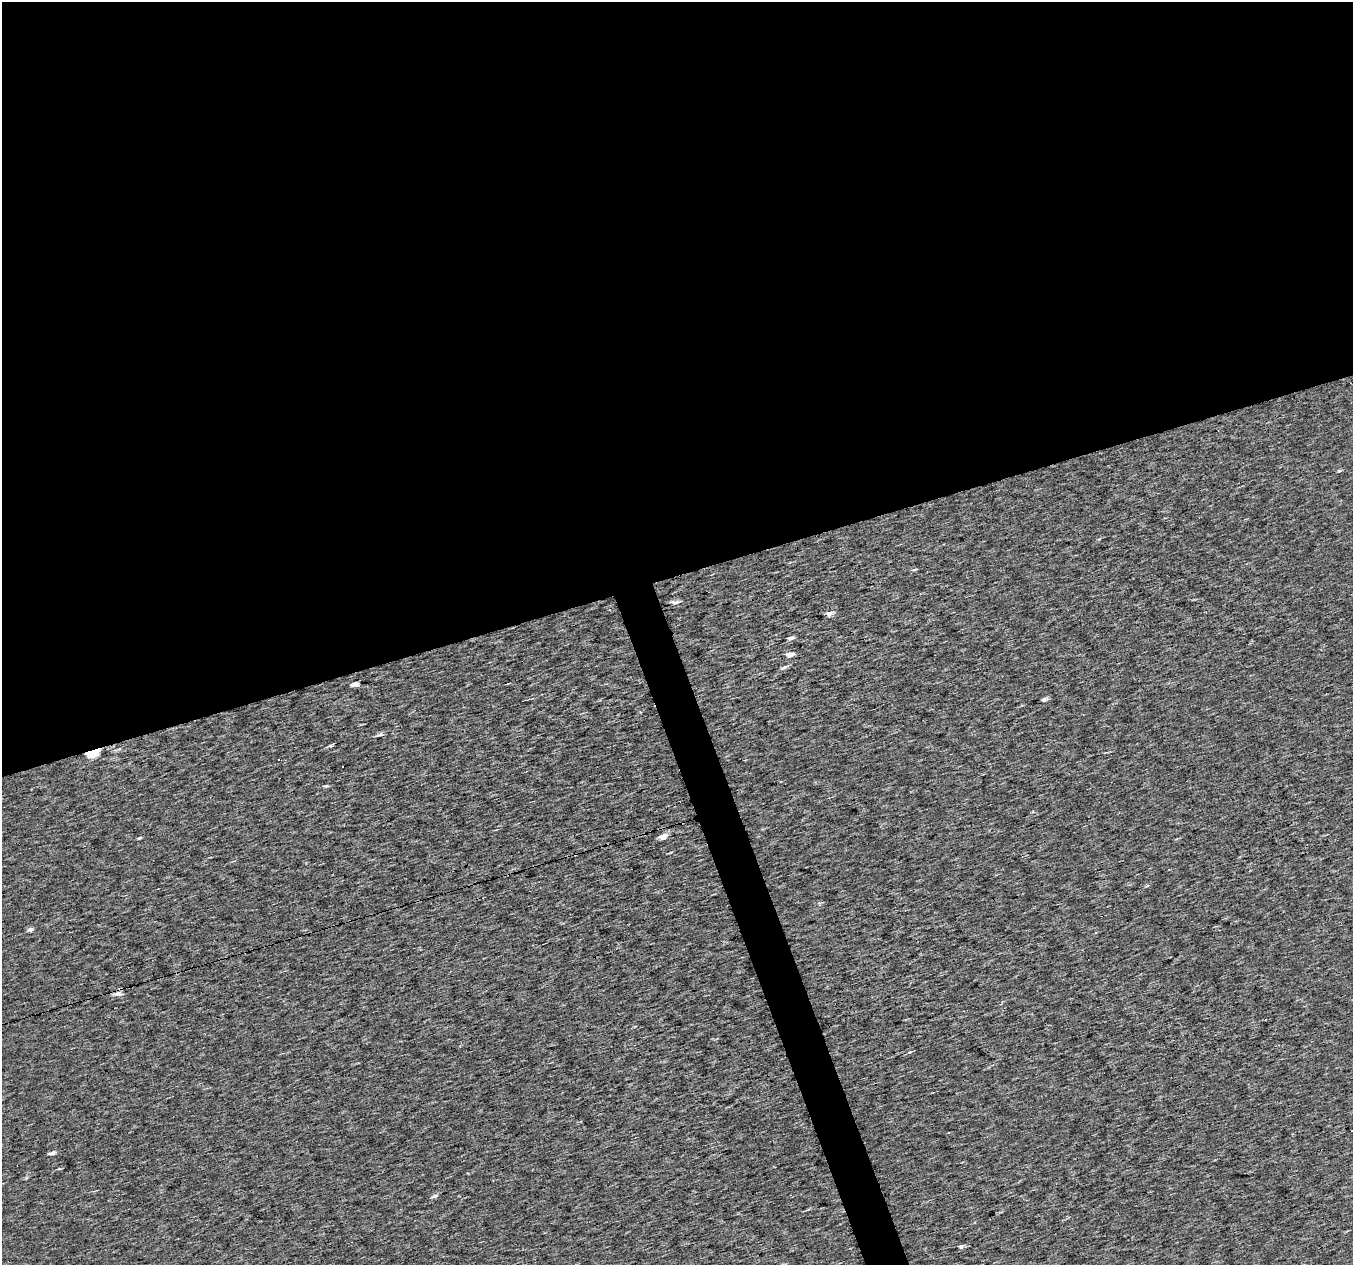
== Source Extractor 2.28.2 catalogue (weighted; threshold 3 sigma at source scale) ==
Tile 2 of 4 x 4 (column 2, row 1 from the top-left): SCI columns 1352-2702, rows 3853-5115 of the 5405 x 5232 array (HDU 1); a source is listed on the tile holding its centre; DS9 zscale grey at full resolution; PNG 1355 x 1267 px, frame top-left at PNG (2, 2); no overlay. Shown black and unused: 47% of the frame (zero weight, under 3 of 4 exposures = <1% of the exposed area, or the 3 px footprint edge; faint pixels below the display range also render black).
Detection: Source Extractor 2.28.2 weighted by HDU 2 'WHT'; one run over the whole footprint, this tile lists its part. Background 5.33e-04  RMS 0.019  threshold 0.085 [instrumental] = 3 sigma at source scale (4.5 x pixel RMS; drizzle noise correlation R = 1.50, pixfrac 1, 0.0396/0.0396 arcsec/px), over >= 5 px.
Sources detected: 25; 2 cosmic-ray / hot-pixel residue — not listed; the other 23 listed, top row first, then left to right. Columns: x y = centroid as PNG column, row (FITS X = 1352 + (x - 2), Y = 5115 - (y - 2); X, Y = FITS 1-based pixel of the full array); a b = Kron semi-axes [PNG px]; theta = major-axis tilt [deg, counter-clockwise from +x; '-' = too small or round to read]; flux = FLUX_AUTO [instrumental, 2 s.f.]
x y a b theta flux
1339 471 6 4 28 2.5
914 570 6 3 18 2.3
675 602 10 5 3 7
829 614 7 5 23 8.6
790 638 6 4 9 5.9
790 654 5 4 - 16
784 667 9 4 26 4.4
355 684 5 4 - 13
1044 699 5 4 - 5.6
380 734 6 4 11 6.1
330 746 6 4 0 2.7
94 752 6 4 23 200
326 786 6 4 42 2.5
663 837 5 4 - 26
140 838 5 3 - 2.3
1147 886 6 3 20 2
30 930 5 4 - 7.4
118 994 6 4 4 15
909 1052 5 4 - 2.2
52 1153 8 4 15 5
26 1178 5 4 - 2.1
435 1196 8 4 17 4.5
961 1246 5 4 - 6.1
Overlapping masked pixels (flux is a lower limit): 1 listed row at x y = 94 752